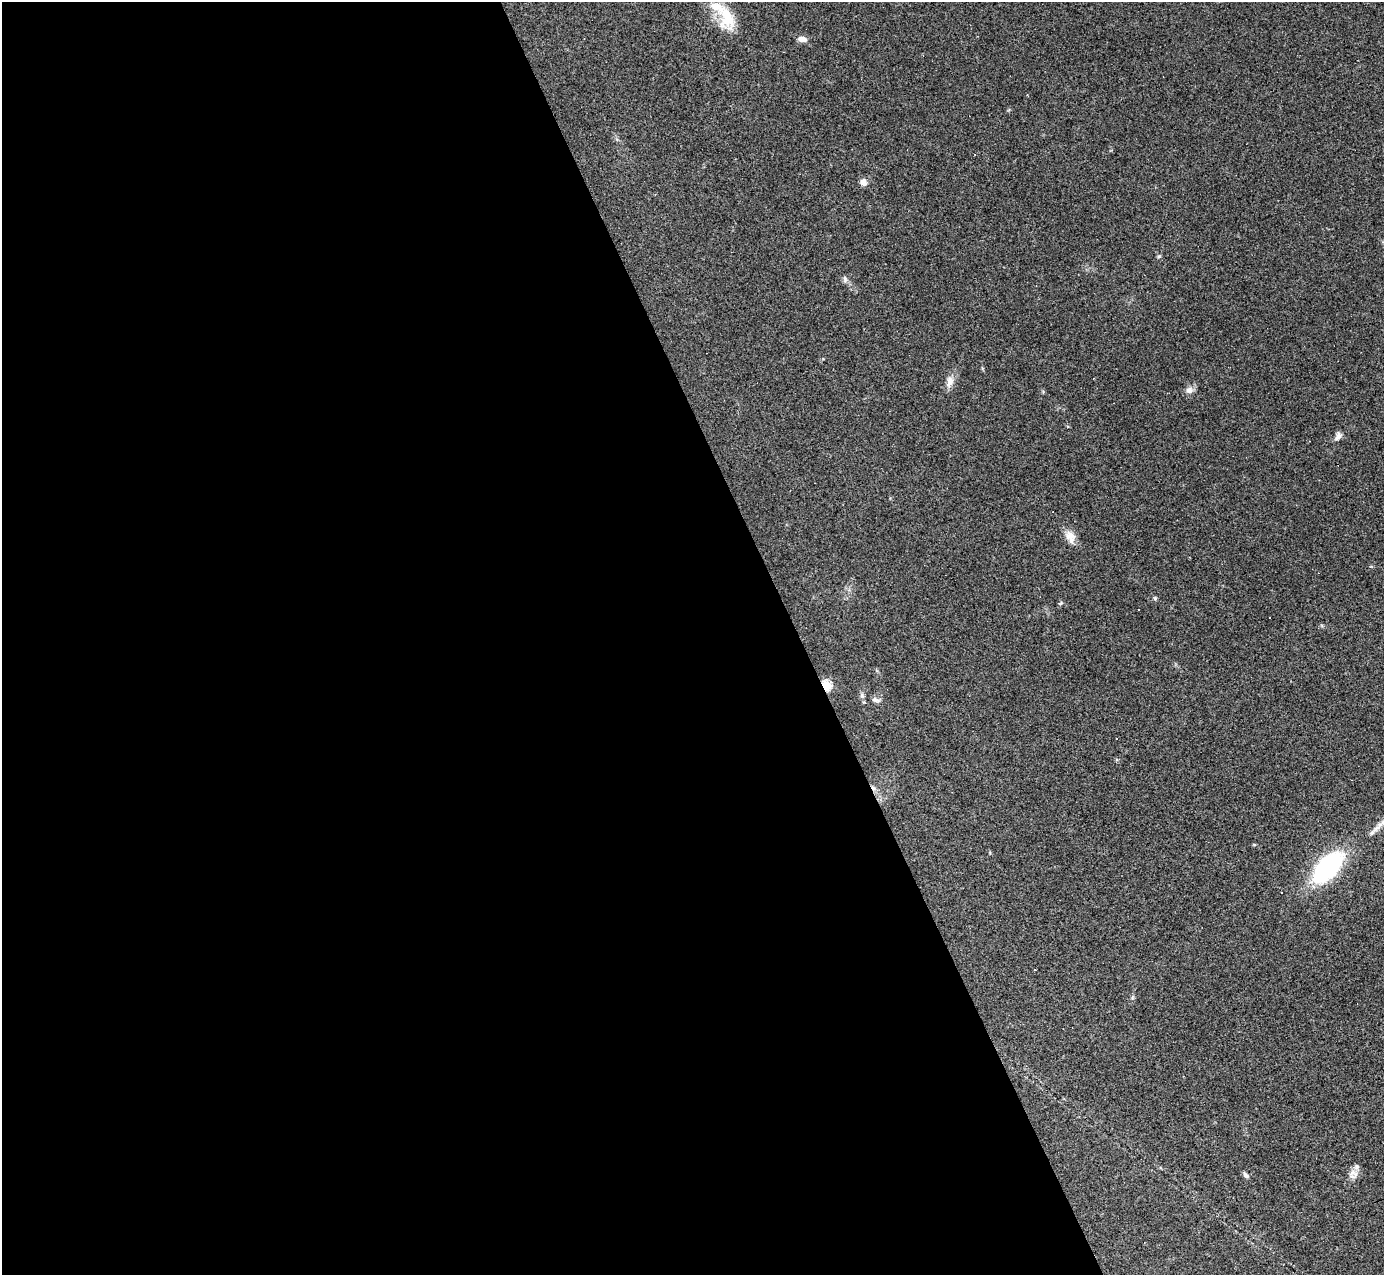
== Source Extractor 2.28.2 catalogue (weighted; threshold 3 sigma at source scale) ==
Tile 9 of 4 x 4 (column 1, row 3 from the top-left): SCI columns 1-1382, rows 1551-2823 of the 5529 x 5516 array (HDU 1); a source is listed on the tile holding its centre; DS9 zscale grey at full resolution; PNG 1386 x 1277 px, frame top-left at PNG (2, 2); no overlay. Shown black and unused: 58% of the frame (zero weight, under 3 of 4 exposures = <1% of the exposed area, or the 3 px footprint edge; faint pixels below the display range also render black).
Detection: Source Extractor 2.28.2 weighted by HDU 2 'WHT'; one run over the whole footprint, this tile lists its part. Background 0.0847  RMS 0.0056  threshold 0.0253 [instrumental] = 3 sigma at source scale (4.5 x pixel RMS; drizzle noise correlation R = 1.50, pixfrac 1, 0.05/0.05 arcsec/px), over >= 5 px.
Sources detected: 25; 5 cosmic-ray / hot-pixel residue — not listed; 2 inside a brighter listed object's ellipse — not listed separately; the other 18 listed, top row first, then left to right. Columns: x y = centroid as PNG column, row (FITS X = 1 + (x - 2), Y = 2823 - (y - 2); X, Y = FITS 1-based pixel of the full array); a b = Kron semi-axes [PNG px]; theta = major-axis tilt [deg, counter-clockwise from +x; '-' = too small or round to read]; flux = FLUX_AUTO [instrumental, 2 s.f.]
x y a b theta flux
727 17 32 18 -80 16
802 39 12 7 -9 2.7
863 182 9 8 - 2.6
845 279 10 5 -85 1.4
950 382 17 9 74 4.3
1189 390 8 8 - 2.9
1338 436 12 7 61 2.5
1070 537 18 11 -65 5.6
1155 598 6 5 - 0.75
1061 603 6 4 34 0.69
826 685 5 4 - 46
862 695 7 5 -62 1.2
875 700 11 6 -22 1.7
1381 824 17 5 45 3.7
1328 867 22 11 47 120
1281 892 3 2 - 0.58
1352 1173 17 9 7 4.1
1246 1175 10 5 -55 1.3
Overlapping masked pixels (flux is a lower limit): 1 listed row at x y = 826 685